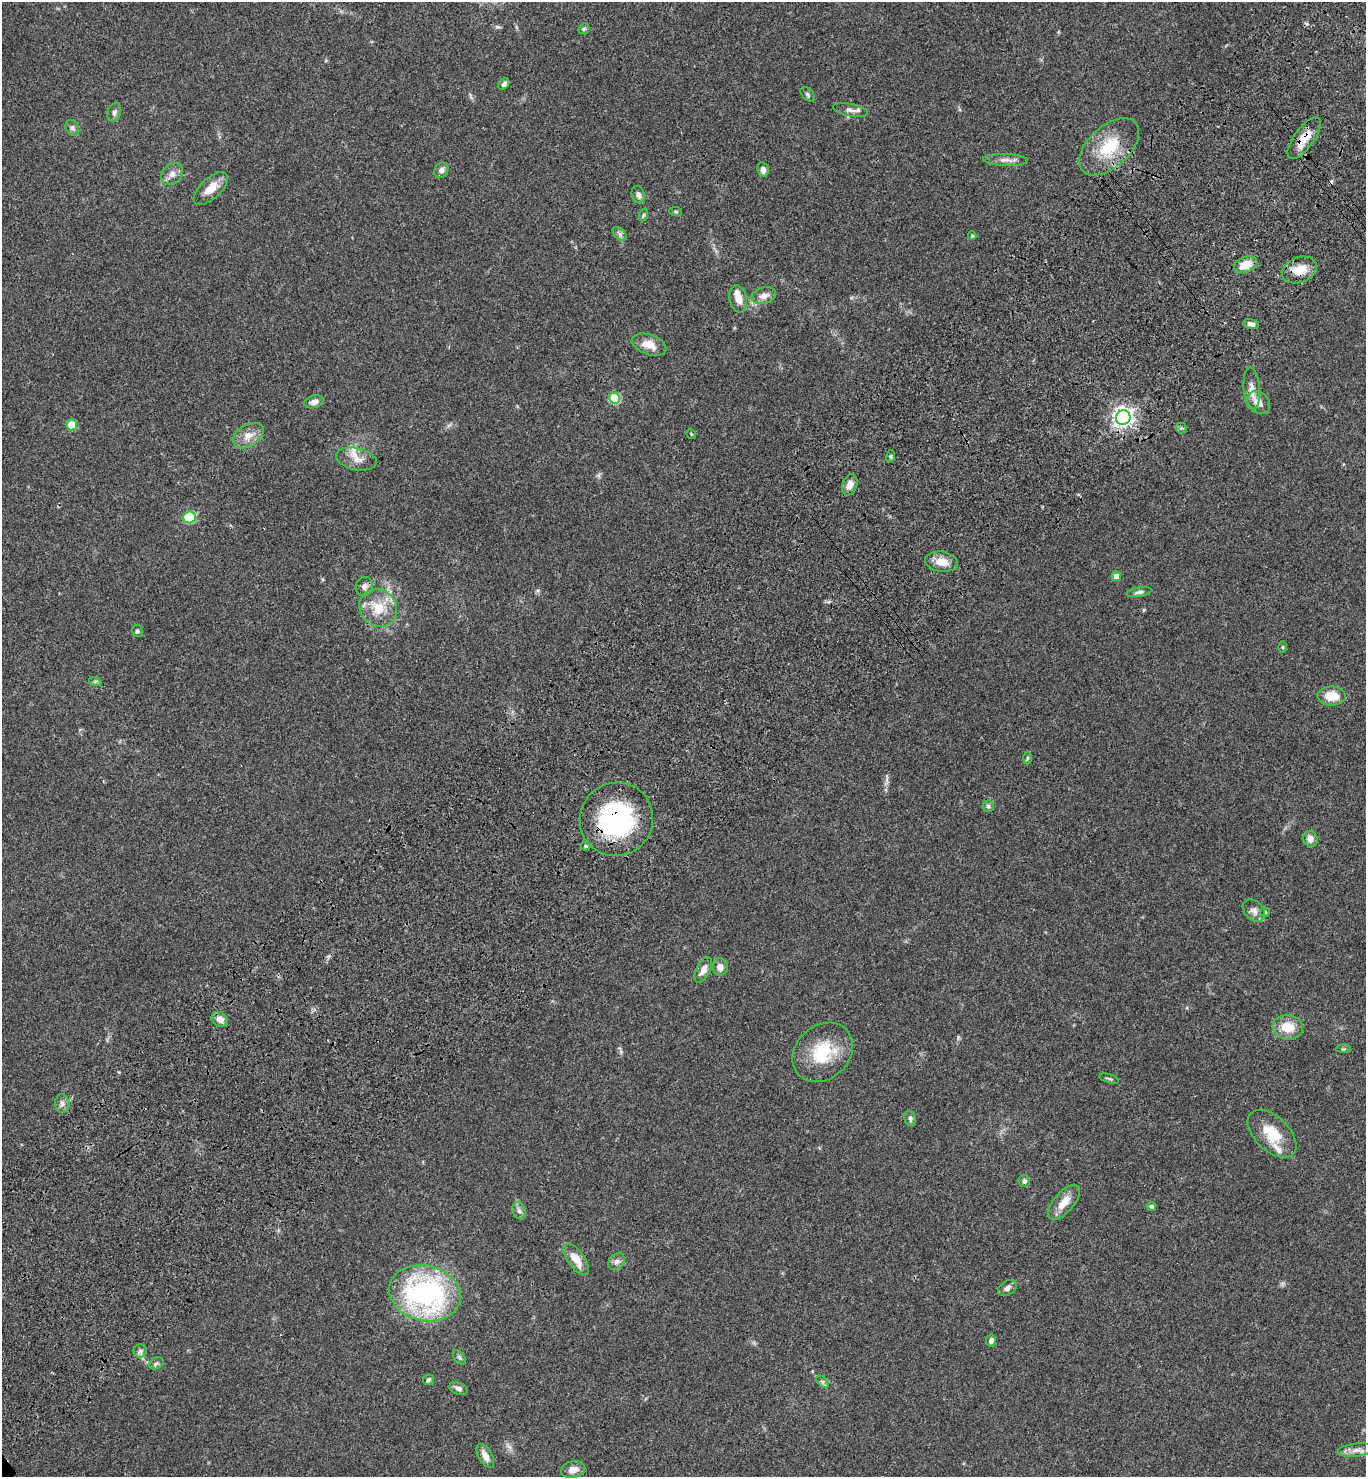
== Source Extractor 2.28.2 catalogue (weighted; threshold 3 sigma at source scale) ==
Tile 10 of 4 x 4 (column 2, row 3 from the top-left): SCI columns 1608-2971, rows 1579-3053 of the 6082 x 6105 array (HDU 1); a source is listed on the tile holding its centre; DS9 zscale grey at full resolution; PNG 1368 x 1479 px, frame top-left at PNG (2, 2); each listed source drawn as its Kron ellipse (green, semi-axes under 4 px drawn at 4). Shown black and unused: <1% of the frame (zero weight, under 3 of 4 exposures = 6% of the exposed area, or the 3 px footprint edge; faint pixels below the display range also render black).
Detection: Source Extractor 2.28.2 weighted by HDU 2 'WHT'; one run over the whole footprint, this tile lists its part. Background 0.0474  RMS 0.0054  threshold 0.0244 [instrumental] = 3 sigma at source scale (4.5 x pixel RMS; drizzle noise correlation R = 1.50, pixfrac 1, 0.05/0.05 arcsec/px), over >= 5 px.
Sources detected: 85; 1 cosmic-ray / hot-pixel residue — neither listed nor drawn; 3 inside a brighter listed object's ellipse — not listed separately; the other 81 listed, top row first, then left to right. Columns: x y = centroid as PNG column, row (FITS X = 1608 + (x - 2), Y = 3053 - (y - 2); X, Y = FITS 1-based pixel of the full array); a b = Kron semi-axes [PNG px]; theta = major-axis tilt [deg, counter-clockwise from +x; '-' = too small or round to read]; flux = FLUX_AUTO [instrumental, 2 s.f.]
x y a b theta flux
584 29 6 5 - 0.79
504 84 6 4 50 1.9
808 94 9 5 -47 1.1
850 110 18 6 -11 2.3
114 112 9 6 71 1.6
72 128 8 6 -63 1.6
1304 138 25 10 54 8.5
1109 147 36 20 42 20
1005 160 22 6 -2 3.3
441 170 8 6 56 1.9
763 170 7 5 -80 2.8
172 174 12 9 50 3.2
211 189 21 10 43 7.1
638 195 9 6 -69 2
676 212 6 4 -6 0.73
643 215 6 4 71 0.77
620 234 8 5 -45 1.3
972 236 4 3 - 0.58
1246 265 12 7 21 8.4
1299 270 18 12 22 9.1
764 296 12 8 15 3.5
738 299 14 8 -79 5.3
1251 324 8 5 -14 2
649 345 18 10 -20 6.4
1252 388 21 8 -86 4.4
615 398 5 5 - 28
314 402 10 6 14 2.5
1259 402 13 10 -47 4.7
1123 417 7 7 - 250
72 425 5 5 - 12
1181 428 5 5 - 0.78
691 434 5 3 - 0.46
248 436 17 10 32 5.4
891 456 6 4 72 0.75
356 459 20 11 -12 5.9
850 485 11 7 71 3.8
189 517 6 6 - 37
941 562 16 10 -8 6.3
1116 576 5 4 - 3.2
364 587 10 8 73 2.2
1139 592 12 5 10 1.7
378 608 20 18 -48 13
137 631 6 5 - 1.1
1283 647 6 3 -89 0.55
95 681 6 4 -17 0.85
1331 696 14 9 0 8.4
1027 758 6 4 89 0.73
988 806 6 5 - 1.2
616 819 37 36 - 67
1310 839 8 7 - 3.6
586 846 5 4 - 0.98
1254 911 12 9 -48 3.1
1265 912 5 5 - 0.62
720 967 8 7 - 3.1
703 970 14 6 62 3.7
220 1019 9 7 -37 3.8
1288 1027 15 12 -7 9.8
1344 1049 7 4 0 0.7
823 1052 33 26 43 23
1109 1079 10 3 -16 0.84
62 1104 9 7 -89 1.9
910 1118 8 5 -73 1.4
1272 1134 29 17 -44 14
1024 1181 6 5 - 1.5
1064 1202 21 10 50 7
1151 1206 4 4 - 1.4
519 1211 9 6 -72 1.8
576 1259 18 8 -55 7.6
616 1262 9 7 43 2.1
1007 1288 10 7 31 2
425 1293 36 27 -13 100
991 1341 6 5 - 1.7
140 1351 6 6 - 1.5
459 1357 8 5 -50 1.1
156 1363 7 5 27 1.1
428 1380 5 5 - 1.2
822 1382 7 4 -45 1.1
458 1388 9 6 -20 1.9
1356 1450 18 6 6 3.5
485 1456 13 6 -60 3.8
573 1470 12 8 12 4
Overlapping masked pixels (flux is a lower limit): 3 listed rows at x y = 1304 138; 1299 270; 616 819